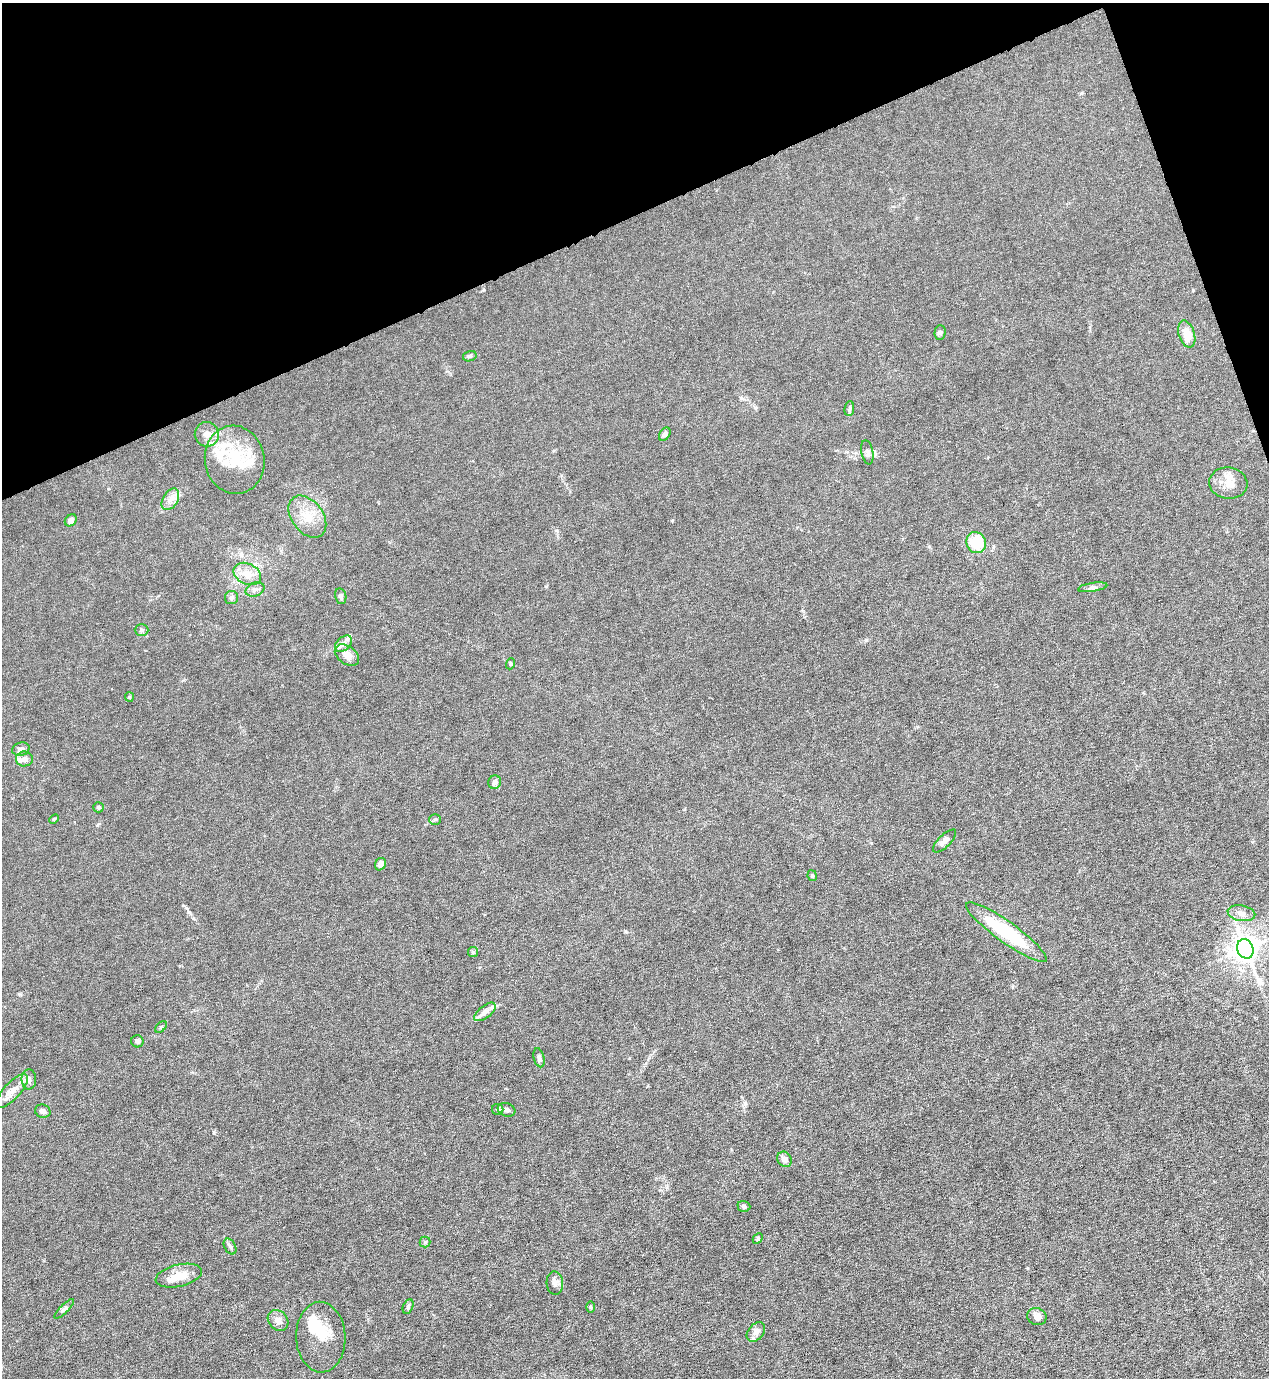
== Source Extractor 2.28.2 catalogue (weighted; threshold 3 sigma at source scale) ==
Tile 3 of 4 x 4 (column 3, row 1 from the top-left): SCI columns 2811-4077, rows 4131-5506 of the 5490 x 5506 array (HDU 1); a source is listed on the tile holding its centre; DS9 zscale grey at full resolution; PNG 1271 x 1380 px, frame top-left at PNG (2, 3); each listed source drawn as its Kron ellipse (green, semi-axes under 4 px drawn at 4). Shown black and unused: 18% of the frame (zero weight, under 6 of 12 exposures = <1% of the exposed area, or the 3 px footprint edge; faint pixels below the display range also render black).
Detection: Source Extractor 2.28.2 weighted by HDU 2 'WHT'; one run over the whole footprint, this tile lists its part. Background 0.017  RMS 0.0031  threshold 0.0129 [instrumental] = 3 sigma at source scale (4.09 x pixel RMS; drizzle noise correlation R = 1.36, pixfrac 0.8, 0.05/0.05 arcsec/px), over >= 5 px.
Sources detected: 68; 2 inside a brighter object's white glare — neither listed nor drawn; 7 inside a brighter listed object's ellipse — not listed separately; the other 59 listed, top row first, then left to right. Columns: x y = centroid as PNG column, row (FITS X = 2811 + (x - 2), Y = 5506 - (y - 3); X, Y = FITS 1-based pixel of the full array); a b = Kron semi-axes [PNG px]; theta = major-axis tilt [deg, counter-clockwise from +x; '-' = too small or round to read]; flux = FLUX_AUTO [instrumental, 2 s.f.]
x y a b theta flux
940 332 7 5 88 0.58
1187 334 14 8 -73 4.3
470 356 7 5 17 0.61
849 409 7 5 83 0.53
207 434 12 12 - 2.3
665 434 7 5 57 0.75
867 452 12 5 -79 0.94
235 460 34 30 -80 14
1228 483 19 15 -7 4
170 499 12 7 59 1.8
307 517 23 15 -53 6
71 520 6 5 - 1.5
976 543 11 9 -66 11
247 574 14 10 -27 3.4
1093 587 15 4 9 0.92
255 589 10 6 17 1.1
341 596 8 5 -78 0.68
231 598 6 6 - 0.71
141 630 7 6 - 0.62
344 644 10 6 41 1.3
347 655 13 9 -36 2.7
510 664 5 3 - 0.29
129 697 4 4 - 0.3
21 749 9 6 15 0.91
24 759 8 7 - 1.3
495 782 7 6 - 1.1
98 807 5 5 - 0.52
54 819 5 3 - 0.31
435 819 6 5 - 0.46
945 841 15 6 45 1.3
380 864 6 5 - 1.4
812 876 5 4 - 0.52
1241 913 14 7 -11 1.8
1006 932 49 10 -35 19
1245 949 10 8 -67 310
473 952 5 5 - 0.38
485 1012 13 6 38 1.3
161 1027 7 4 45 0.44
137 1041 6 6 - 0.65
539 1058 9 5 -76 0.86
29 1079 10 7 89 1.2
12 1091 22 8 47 2.9
498 1109 6 5 - 0.54
506 1110 9 6 -21 1.2
43 1111 8 6 -15 1
785 1159 8 7 - 1.5
744 1206 6 5 - 0.66
758 1238 6 4 47 0.35
425 1242 5 5 - 0.41
230 1247 8 5 -62 0.72
179 1276 23 11 13 4.6
555 1283 11 8 -85 1.3
408 1306 7 5 64 0.53
590 1307 5 3 - 0.32
64 1309 13 4 45 0.78
1037 1317 10 8 -20 1.7
278 1320 11 9 -47 1.6
756 1332 11 7 51 1.4
321 1337 35 24 -88 7.4
Unlisted compact peaks at least as high as the median listed source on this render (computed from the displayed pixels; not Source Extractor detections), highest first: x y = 214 1133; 19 994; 672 520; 866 640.